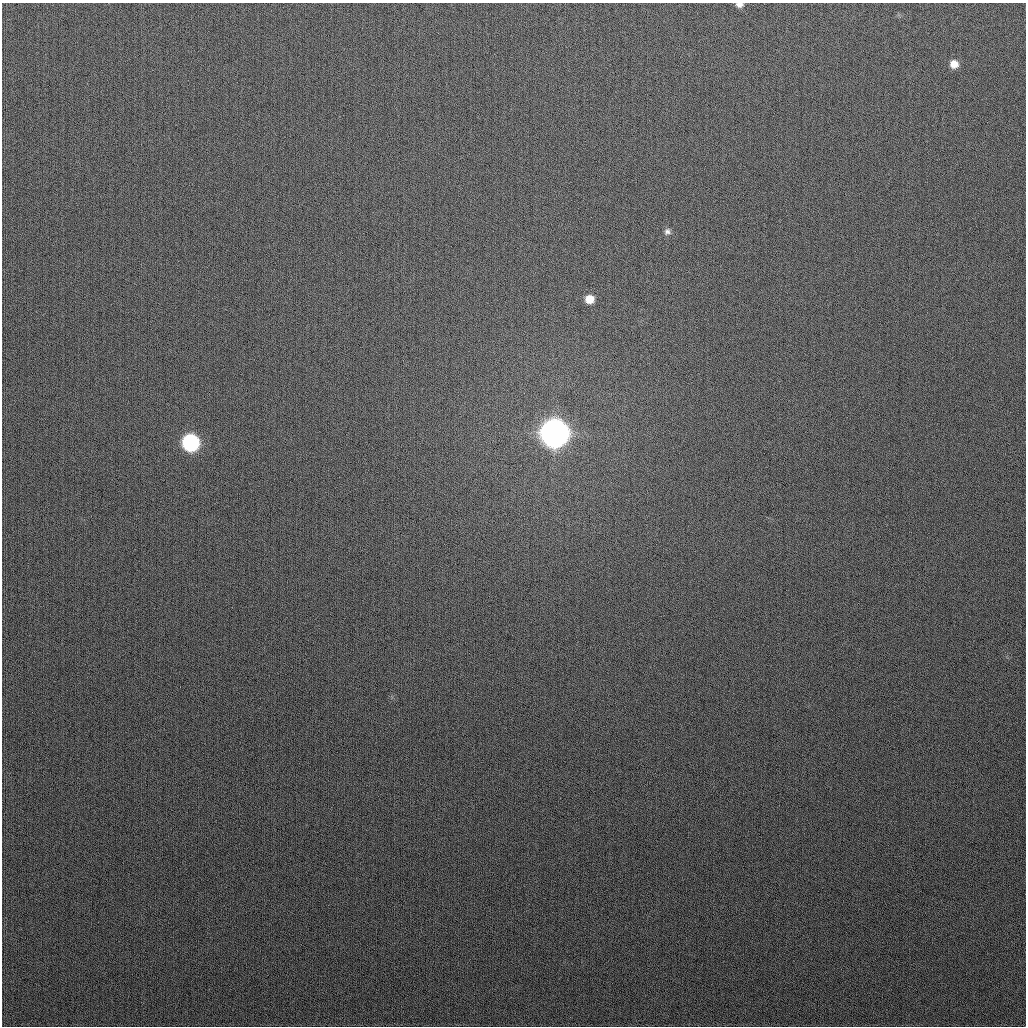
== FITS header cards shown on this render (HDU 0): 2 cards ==
NAXIS1  =                 1024
NAXIS2  =                 1024

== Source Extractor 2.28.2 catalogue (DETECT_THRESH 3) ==
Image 1024 x 1024 px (HDU 0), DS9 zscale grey, 1 PNG px = 1 image px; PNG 1028 x 1028 px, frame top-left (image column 1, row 1024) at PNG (2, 3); no overlay
Background 276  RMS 11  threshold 32.5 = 3 sigma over >= 5 px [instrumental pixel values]
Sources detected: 6; all 6 listed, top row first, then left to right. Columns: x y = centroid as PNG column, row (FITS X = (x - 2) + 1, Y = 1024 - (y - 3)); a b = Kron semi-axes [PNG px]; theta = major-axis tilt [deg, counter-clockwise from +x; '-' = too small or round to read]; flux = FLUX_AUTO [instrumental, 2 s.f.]
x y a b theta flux
739 5 8 5 -4 3.0e+03
954 64 9 8 - 7.4e+03
667 231 8 8 - 2.4e+03
590 299 9 8 - 8.5e+03
554 433 12 11 - 1.3e+06
191 442 10 10 - 1.4e+05
At the frame edge (FLAGS 8, measured only in part): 1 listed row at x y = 739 5